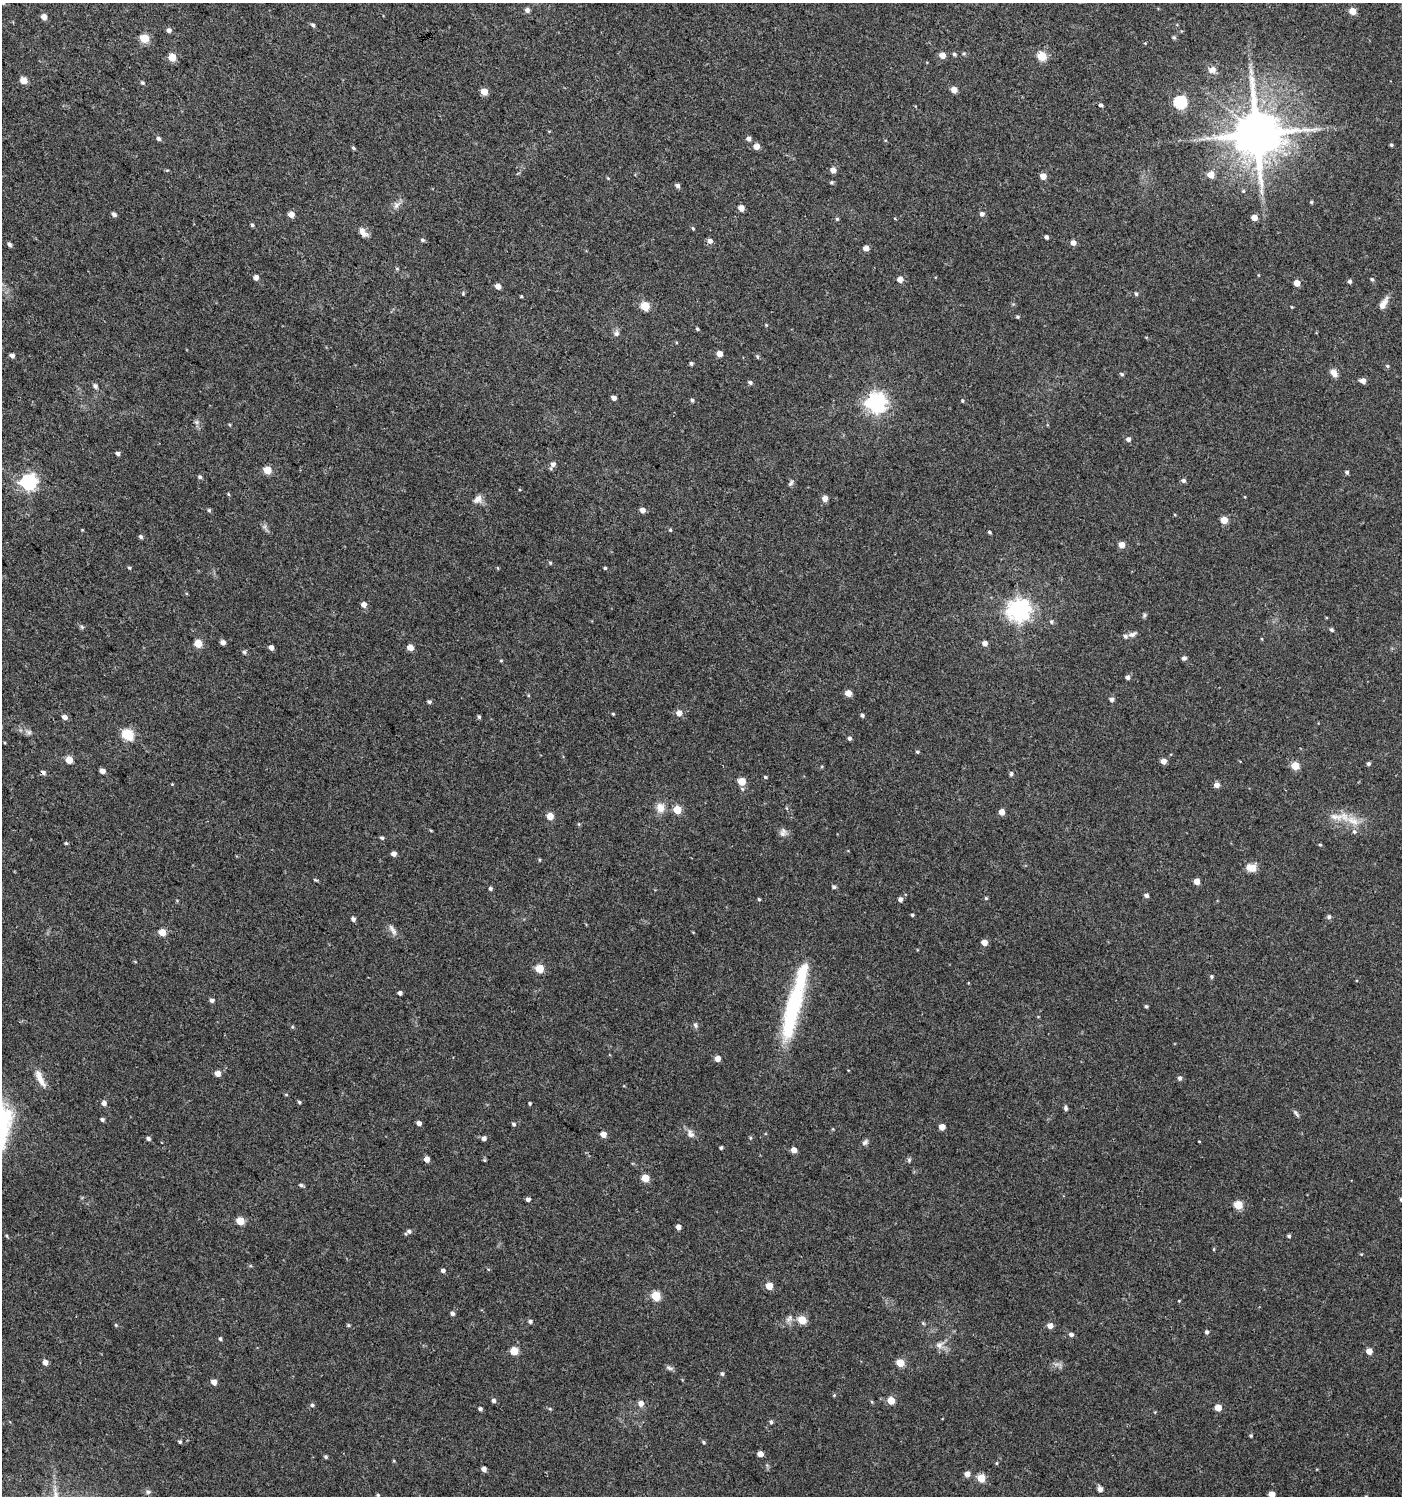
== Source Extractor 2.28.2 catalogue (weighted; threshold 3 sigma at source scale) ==
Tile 11 of 4 x 4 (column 3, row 3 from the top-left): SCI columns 3043-4442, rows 1496-2989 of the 6018 x 5985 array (HDU 1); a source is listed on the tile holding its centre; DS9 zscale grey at full resolution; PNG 1404 x 1498 px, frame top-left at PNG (2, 3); no overlay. Shown black and unused: <1% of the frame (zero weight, under 3 of 4 exposures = <1% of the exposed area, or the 3 px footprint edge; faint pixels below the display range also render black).
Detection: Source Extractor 2.28.2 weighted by HDU 2 'WHT'; one run over the whole footprint, this tile lists its part. Background 0.0233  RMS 0.004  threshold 0.018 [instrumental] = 3 sigma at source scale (4.5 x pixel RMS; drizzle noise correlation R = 1.50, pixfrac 1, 0.0396/0.0396 arcsec/px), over >= 5 px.
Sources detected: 271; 1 inside a brighter object's white glare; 1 cosmic-ray / hot-pixel residue — not listed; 3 inside a brighter listed object's ellipse — not listed separately; the other 266 listed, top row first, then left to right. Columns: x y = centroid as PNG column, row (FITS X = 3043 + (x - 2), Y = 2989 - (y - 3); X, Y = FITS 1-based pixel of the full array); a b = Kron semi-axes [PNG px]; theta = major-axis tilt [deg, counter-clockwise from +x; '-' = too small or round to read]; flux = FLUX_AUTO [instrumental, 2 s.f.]
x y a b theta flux
527 10 5 5 - 1.4
1353 11 5 5 - 5.3
44 17 5 4 - 3.9
313 25 5 4 - 0.87
169 30 5 5 - 1.4
1174 37 5 4 - 0.72
144 38 5 5 - 16
1145 43 4 4 - 0.34
964 53 5 3 - 0.46
954 54 5 4 - 0.76
942 55 5 4 - 4.3
1042 56 5 5 - 17
172 57 5 5 - 10
1212 70 10 8 9 2.5
1251 71 11 5 -67 1.7
24 80 5 5 - 6.3
142 82 5 4 - 0.69
954 90 5 4 - 4.9
484 92 5 5 - 5.1
1180 102 6 6 - 51
1101 105 4 3 - 0.89
1257 134 14 13 - 2200
159 138 6 5 - 0.91
749 139 6 5 - 1.3
1391 145 4 4 - 0.59
756 146 5 5 - 3.4
353 148 6 4 -28 0.57
833 170 5 5 - 2.7
1211 175 5 5 - 6.1
1043 176 5 5 - 3.7
832 182 5 4 - 0.6
677 186 5 5 - 1.1
1243 191 5 4 - 0.49
1311 202 4 4 - 0.49
397 205 13 7 49 2
741 208 5 4 - 3.4
114 214 5 4 - 1.3
291 214 5 4 - 4
982 214 5 5 - 1.2
895 218 4 3 - 0.4
1254 218 5 4 - 3.7
837 219 5 4 - 0.48
252 225 4 4 - 0.58
693 228 5 4 - 0.51
363 232 14 7 -53 2.4
1046 237 4 4 - 1
422 240 5 4 - 0.77
710 241 6 5 - 1.7
1073 243 5 4 - 2.5
9 244 5 4 - 1.1
866 248 5 4 - 3
397 269 5 4 - 0.49
256 277 4 4 - 2.5
900 279 5 4 - 3.4
1372 279 5 4 - 0.66
1350 281 4 4 - 1
1297 283 5 4 - 4.3
498 286 4 4 - 3.4
463 293 5 4 - 0.45
1136 294 5 4 - 0.7
521 296 3 3 - 0.4
1383 304 17 6 58 3.1
645 306 5 5 - 16
1292 307 3 3 - 0.35
1017 317 4 4 - 0.56
766 325 3 3 - 0.35
697 329 4 3 - 0.56
616 333 8 7 - 1.4
719 354 4 4 - 3.6
12 355 4 4 - 1.6
757 357 6 4 -87 0.61
691 363 4 4 - 0.73
1387 366 5 4 - 0.56
1334 373 10 7 -59 2.5
1122 374 5 5 - 0.7
1363 381 5 5 - 2.6
750 382 5 4 - 0.92
95 386 7 6 - 1
614 398 5 4 - 1.8
692 400 4 4 - 0.74
962 401 5 4 - 0.46
876 402 7 7 - 210
196 422 6 6 - 0.94
230 425 5 3 - 0.39
1128 439 5 4 - 1.6
118 453 5 4 - 0.98
553 464 8 7 - 1.7
267 470 5 5 - 9.6
1347 472 5 4 - 0.89
200 477 5 4 - 0.86
1183 481 5 5 - 1.2
28 482 6 6 - 120
791 483 9 5 59 0.95
228 494 5 3 - 0.39
825 498 5 5 - 2.9
478 499 12 8 43 2.4
209 510 6 4 -74 0.63
642 510 5 5 - 2.1
1224 520 5 5 - 7.3
670 530 4 4 - 0.46
989 532 4 3 - 0.67
141 537 5 4 - 0.86
1122 545 5 5 - 3.9
550 563 5 4 - 0.5
129 568 5 4 - 0.49
605 568 3 3 - 0.55
363 604 5 5 - 2.5
1019 610 8 7 - 280
1145 615 7 5 74 0.66
1051 622 5 5 - 0.77
82 627 6 4 -45 0.68
1331 630 5 4 - 0.86
1132 634 10 6 27 1.4
1262 639 4 3 - 0.29
223 642 4 4 - 1.9
985 643 5 4 - 2.4
198 644 5 5 - 11
271 647 5 4 - 1.9
410 647 5 4 - 4.7
244 652 5 5 - 0.82
1184 658 4 4 - 1.4
501 661 5 3 - 0.37
1127 677 5 4 - 1.2
848 693 5 4 - 4.7
1112 699 5 5 - 1.3
429 702 5 5 - 0.85
679 713 5 5 - 2.9
613 714 4 4 - 0.4
862 715 5 4 - 0.8
64 717 5 5 - 2.2
479 717 5 4 - 0.62
29 732 8 6 0 1.1
128 735 6 5 - 36
850 738 5 4 - 0.97
917 752 5 4 - 0.54
69 760 5 5 - 8.2
1164 761 5 4 - 3.2
1368 764 4 4 - 0.87
1295 766 5 5 - 11
102 771 5 4 - 2.1
1011 774 6 4 74 0.63
765 777 5 3 - 0.45
742 781 5 5 - 8.8
172 784 3 3 - 0.28
1217 785 6 5 - 2.1
660 808 12 10 -81 3.7
677 810 5 5 - 9.8
1002 812 5 4 - 3.2
550 816 5 5 - 6.8
1352 821 22 10 -26 6.4
579 824 5 4 - 0.42
431 831 5 3 - 0.34
782 834 10 8 -10 1.7
382 838 5 4 - 0.68
66 843 5 4 - 0.49
1320 845 4 4 - 0.49
394 854 4 4 - 2.1
539 860 5 3 - 0.38
1251 868 12 9 -11 3.8
315 880 7 3 -13 0.4
1197 881 4 4 - 4.2
834 887 5 4 - 0.86
490 889 4 4 - 0.76
1146 895 5 4 - 1.2
986 898 4 4 - 0.48
759 899 4 3 - 0.44
900 899 5 4 - 1.5
912 915 4 3 - 0.54
1329 917 5 5 - 1.1
353 919 5 4 - 1.3
393 930 18 6 -58 2
162 932 5 5 - 6.8
984 942 5 4 - 3.8
539 969 5 5 - 12
1211 976 5 5 - 0.66
400 993 4 4 - 1.5
212 1000 5 5 - 1.2
1146 1006 4 4 - 0.66
793 1007 75 16 76 44
695 1025 8 5 -67 0.88
292 1027 5 4 - 0.45
717 1058 4 4 - 3.5
218 1073 5 5 - 3.7
1180 1078 5 5 - 1.1
40 1079 26 8 -65 4.3
286 1095 5 3 - 0.39
299 1102 4 4 - 0.6
104 1103 5 5 - 1.9
530 1104 3 3 - 0.55
1066 1108 6 5 - 0.81
1296 1114 12 3 -54 0.91
102 1120 4 4 - 0.89
419 1123 4 4 - 1.8
514 1124 5 5 - 0.81
942 1127 5 4 - 3.6
833 1129 5 3 - 0.35
603 1134 5 4 - 3.6
690 1134 12 8 -67 2.1
148 1138 5 4 - 1
484 1138 5 5 - 1.5
1199 1141 3 2 - 0.27
865 1142 11 6 48 1.2
721 1148 4 3 - 0.71
794 1150 4 4 - 3.5
427 1159 5 4 - 2.9
485 1160 5 3 - 0.42
909 1160 7 5 47 0.68
645 1178 5 5 - 8.1
301 1185 5 4 - 0.81
528 1199 4 4 - 1.4
1401 1199 5 4 - 0.74
1238 1205 5 5 - 13
240 1221 5 5 - 10
678 1227 5 4 - 1.8
408 1232 9 5 28 1.2
7 1236 5 3 - 0.45
1289 1236 4 4 - 0.72
1214 1249 5 3 - 0.36
1361 1254 4 3 - 0.37
443 1271 5 4 - 1.2
769 1286 5 5 - 6.9
656 1296 5 5 - 18
1179 1301 3 3 - 0.31
452 1313 5 4 - 1.3
789 1318 12 6 44 1.9
802 1320 5 5 - 13
530 1321 5 4 - 1.1
923 1323 5 4 - 0.47
116 1325 4 4 - 0.46
348 1325 5 4 - 0.54
1050 1325 5 5 - 2.8
1207 1332 5 4 - 0.92
1071 1335 6 5 - 1.2
220 1339 4 4 - 0.85
939 1345 11 9 35 2.3
514 1351 5 5 - 11
1369 1351 5 4 - 4.2
45 1362 5 5 - 2.2
900 1363 5 5 - 9.6
1056 1364 10 4 5 1.2
669 1368 11 5 -19 1
722 1374 5 5 - 0.79
214 1382 5 5 - 2.7
834 1395 5 3 - 0.38
494 1400 5 5 - 1.1
891 1400 5 5 - 8.3
872 1402 5 3 - 0.4
641 1403 6 6 - 2.5
312 1405 5 5 - 0.88
1218 1408 5 5 - 5.4
480 1409 4 4 - 1.1
550 1409 6 3 -18 0.46
771 1422 5 4 - 0.74
1251 1436 4 3 - 0.48
180 1442 5 4 - 0.63
704 1442 5 4 - 0.58
760 1454 4 4 - 3.4
326 1457 4 4 - 0.64
997 1463 5 3 - 0.37
484 1469 5 4 - 1.7
967 1474 5 5 - 2.6
981 1478 5 5 - 10
1100 1489 6 4 -83 1.9
148 1492 7 5 12 0.95
1272 1494 5 4 - 4.4
378 1495 5 4 - 0.56
Isophote crosses this tile's border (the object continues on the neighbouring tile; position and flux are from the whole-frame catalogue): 2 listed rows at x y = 1401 1199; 1272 1494